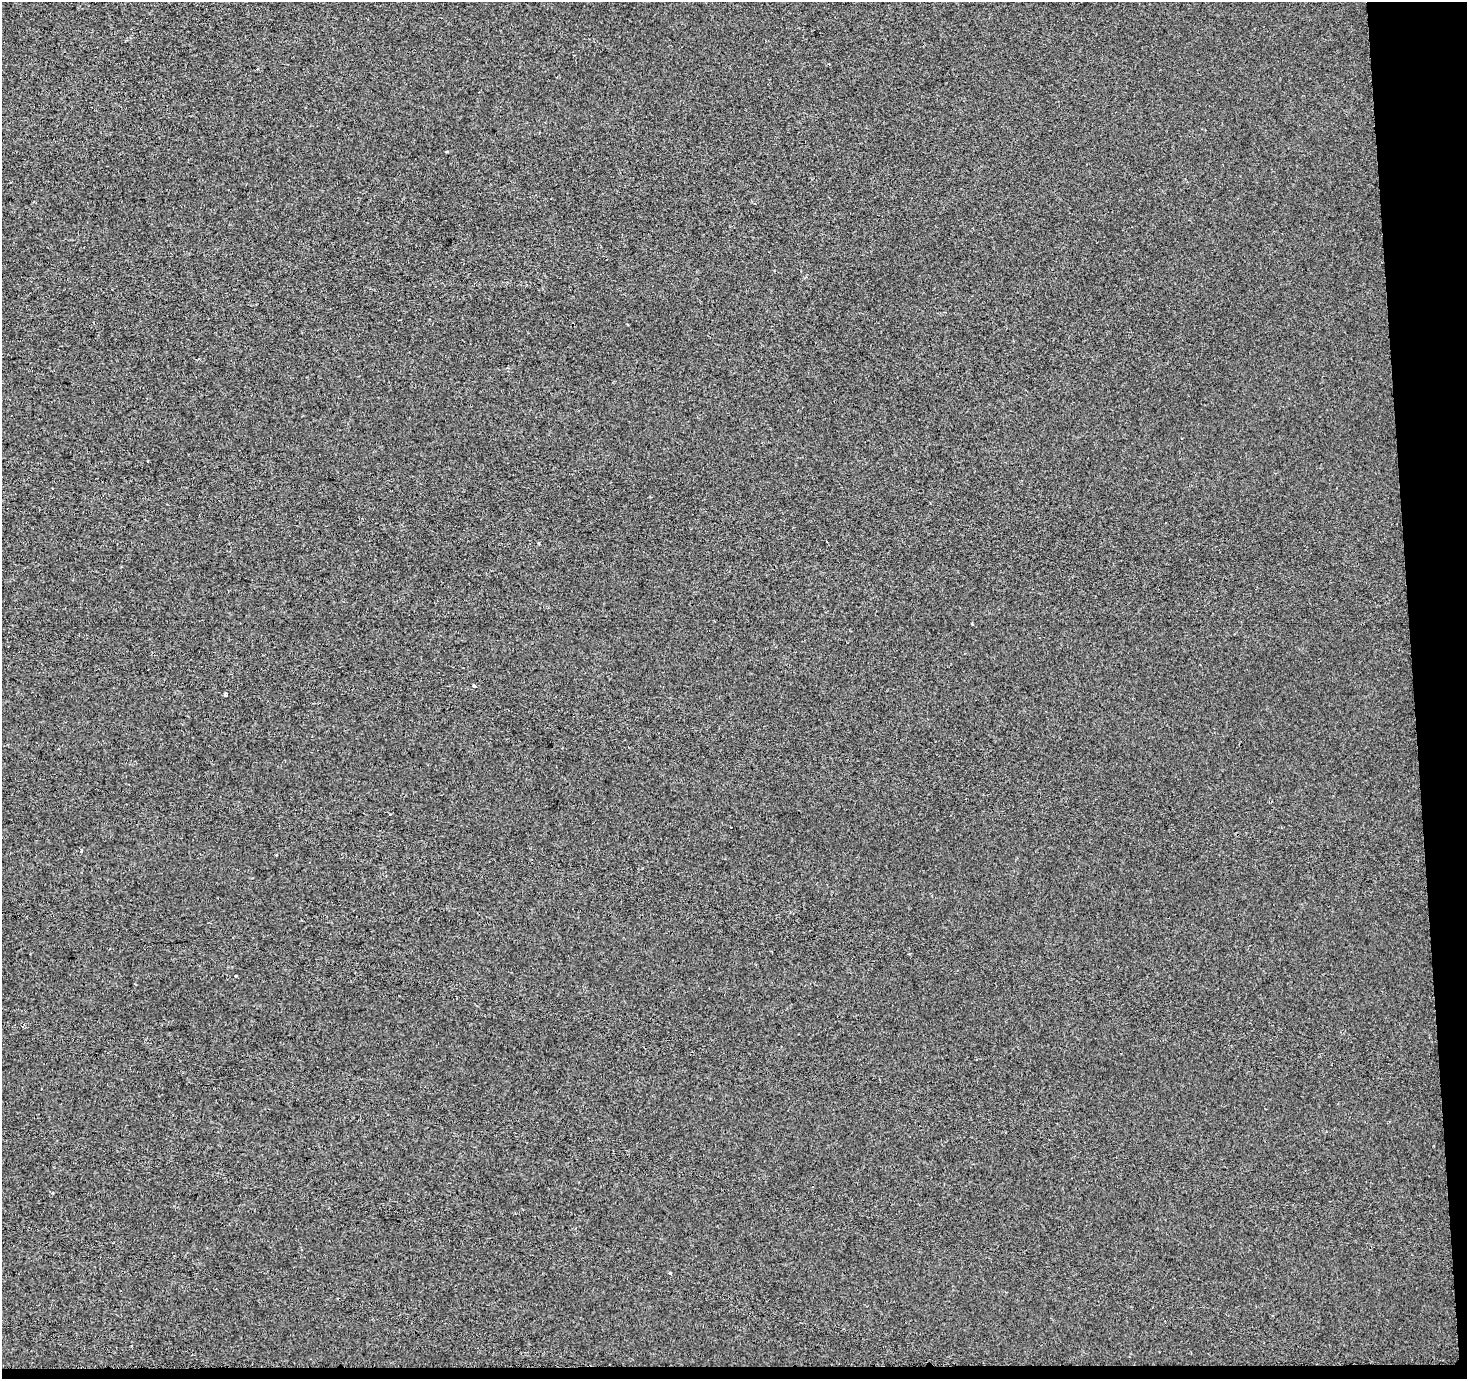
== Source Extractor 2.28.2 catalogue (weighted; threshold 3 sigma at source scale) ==
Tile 9 of 3 x 3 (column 3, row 3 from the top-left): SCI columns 2931-4395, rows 1-1377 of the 4459 x 4133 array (HDU 1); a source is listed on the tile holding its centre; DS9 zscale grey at full resolution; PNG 1469 x 1381 px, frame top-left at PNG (2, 2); no overlay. Shown black and unused: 5% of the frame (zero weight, under 2 of 3 exposures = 3% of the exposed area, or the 3 px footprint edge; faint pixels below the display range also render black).
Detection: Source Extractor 2.28.2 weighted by HDU 2 'WHT'; one run over the whole footprint, this tile lists its part. Background 0.00112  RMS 0.0055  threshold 0.0247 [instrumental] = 3 sigma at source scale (4.5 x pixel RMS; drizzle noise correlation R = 1.50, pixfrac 1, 0.0396/0.0396 arcsec/px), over >= 5 px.
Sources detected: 9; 1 cosmic-ray / hot-pixel residue — not listed; the other 8 listed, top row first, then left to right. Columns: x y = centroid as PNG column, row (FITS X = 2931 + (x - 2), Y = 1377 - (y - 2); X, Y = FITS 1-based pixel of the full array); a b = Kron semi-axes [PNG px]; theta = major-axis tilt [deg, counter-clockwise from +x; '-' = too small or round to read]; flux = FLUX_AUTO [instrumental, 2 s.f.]
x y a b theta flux
447 151 3 2 - 0.66
972 624 4 2 - 0.47
474 686 4 3 - 0.77
225 695 4 3 - 0.64
81 851 4 3 - 0.9
276 855 2 2 - 0.37
236 976 3 2 - 0.56
670 1273 4 4 - 0.49